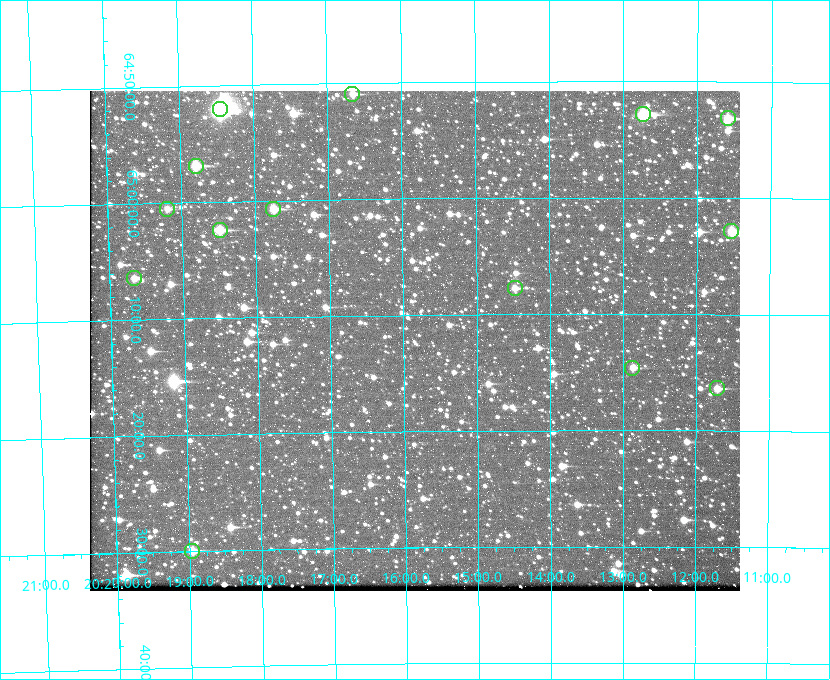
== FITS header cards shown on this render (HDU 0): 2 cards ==
NAXIS1  =                  650 / Width of table row in bytes
NAXIS2  =                  500 / Number of rows in table

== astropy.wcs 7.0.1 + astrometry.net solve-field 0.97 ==
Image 650 x 500 px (HDU 0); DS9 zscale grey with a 90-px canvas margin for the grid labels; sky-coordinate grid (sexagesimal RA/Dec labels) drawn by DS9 from the SOLVED WCS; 14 Tycho-2 reference stars matched to detected sources circled (green)
Header WCS: none
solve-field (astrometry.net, Tycho-2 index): SOLVED blind (the file carries no WCS)
Solved WCS: RA---TAN-SIP/DEC--TAN-SIP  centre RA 20:15:51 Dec +65:12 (303.96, +65.20 deg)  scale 5.16 arcsec/px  FOV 55.9' x 43.0'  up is -179 deg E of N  parity flipped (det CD > 0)
(file carries no celestial WCS; the grid is the blind solution)
Tycho-2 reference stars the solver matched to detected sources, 14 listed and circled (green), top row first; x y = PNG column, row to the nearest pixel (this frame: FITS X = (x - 90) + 1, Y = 500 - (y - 91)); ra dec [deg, ICRS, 3 dp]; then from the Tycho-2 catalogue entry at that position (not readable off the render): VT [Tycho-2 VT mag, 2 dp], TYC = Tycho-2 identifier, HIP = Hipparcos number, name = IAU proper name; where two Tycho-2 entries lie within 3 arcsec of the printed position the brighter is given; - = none
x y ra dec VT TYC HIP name
352 94 304.164 +64.849 10.65 4240-315-1 - -
220 109 304.612 +64.868 7.89 4241-1703-1 100101 -
643 114 303.184 +64.880 9.02 4240-488-1 - -
728 118 302.897 +64.886 9.40 4240-717-1 - -
196 166 304.698 +64.948 10.27 4241-1684-1 - -
167 209 304.798 +65.009 11.15 4241-1628-1 - -
273 209 304.437 +65.012 10.41 4241-1775-1 - -
220 230 304.620 +65.041 10.25 4241-1573-1 - -
731 231 302.882 +65.048 10.25 4240-98-1 - -
134 278 304.916 +65.107 11.17 4241-1518-1 - -
515 288 303.620 +65.129 11.18 4240-34-1 - -
632 368 303.217 +65.244 11.17 4240-236-1 - -
717 388 302.928 +65.273 10.74 4240-760-1 - -
192 551 304.739 +65.499 10.16 4241-1715-1 - -